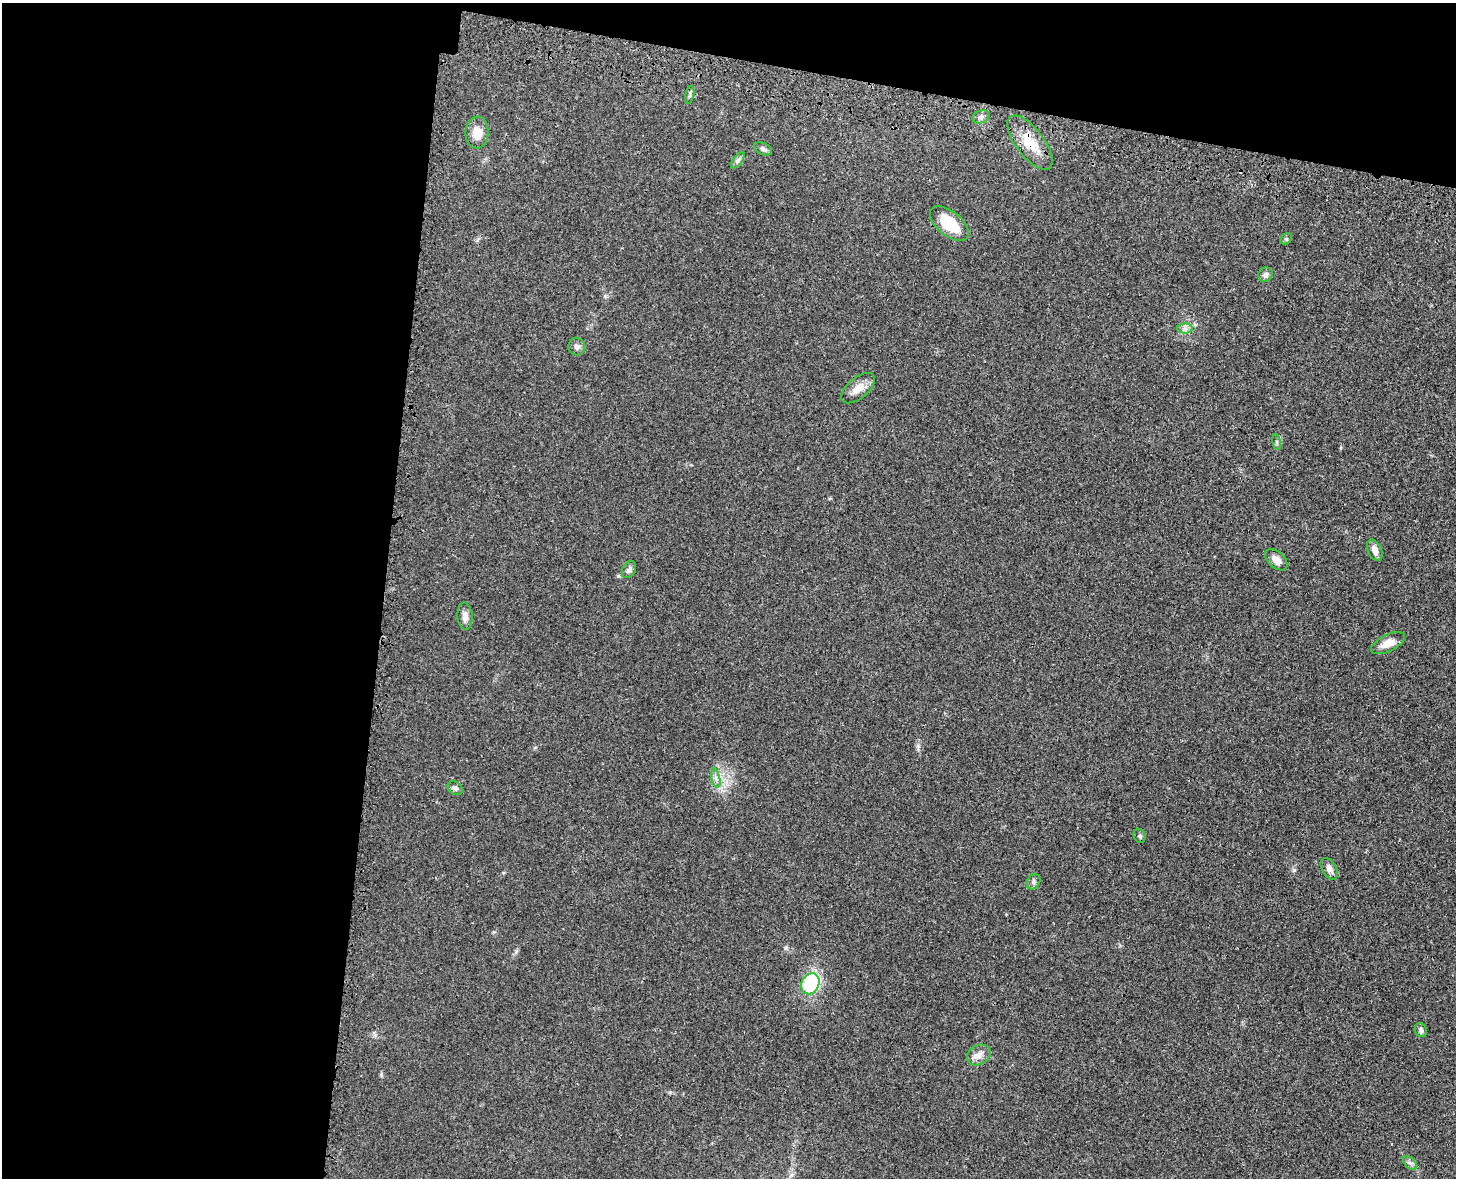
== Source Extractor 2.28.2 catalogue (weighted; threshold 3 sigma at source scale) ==
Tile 1 of 3 x 4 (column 1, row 1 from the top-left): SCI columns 193-1646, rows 3615-4790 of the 4860 x 4873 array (HDU 1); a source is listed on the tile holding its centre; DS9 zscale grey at full resolution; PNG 1458 x 1180 px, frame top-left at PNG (2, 3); each listed source drawn as its Kron ellipse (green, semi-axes under 4 px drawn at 4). Shown black and unused: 32% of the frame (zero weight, under 3 of 4 exposures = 8% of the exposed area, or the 3 px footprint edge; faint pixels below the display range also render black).
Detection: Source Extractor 2.28.2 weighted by HDU 2 'WHT'; one run over the whole footprint, this tile lists its part. Background 0.0215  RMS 0.0034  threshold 0.0155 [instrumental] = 3 sigma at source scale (4.5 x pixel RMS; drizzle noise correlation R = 1.50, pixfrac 1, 0.05/0.05 arcsec/px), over >= 5 px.
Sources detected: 27; all 27 listed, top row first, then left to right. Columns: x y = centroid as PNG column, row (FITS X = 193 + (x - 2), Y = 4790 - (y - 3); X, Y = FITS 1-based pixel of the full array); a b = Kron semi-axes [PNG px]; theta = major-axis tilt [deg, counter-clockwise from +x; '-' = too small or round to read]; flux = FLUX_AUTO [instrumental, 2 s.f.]
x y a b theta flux
690 95 9 3 77 0.66
981 117 9 6 19 1.2
477 133 16 11 86 5
1030 143 32 14 -53 9
763 149 9 5 -25 0.88
738 160 9 4 54 0.91
949 224 23 12 -39 12
1286 239 6 5 - 0.52
1265 275 7 7 - 1.2
1185 328 8 5 -1 1.1
577 347 9 8 - 1.4
858 388 20 10 40 3.8
1277 442 8 4 -81 0.54
1375 550 11 6 -64 2.2
1276 560 13 8 -42 2.5
629 570 9 6 60 1.1
465 616 13 7 -86 2.1
1388 643 18 8 26 3.8
716 778 10 4 -77 1.1
455 788 8 6 -39 0.85
1140 836 7 6 - 0.78
1329 869 12 7 -59 1.9
1033 882 8 6 59 0.91
810 984 11 8 60 25
1421 1030 7 6 - 0.9
979 1055 12 9 31 2.4
1410 1163 8 5 -45 0.94
Overlapping masked pixels (flux is a lower limit): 1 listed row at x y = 1030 143
Unlisted compact peaks at least as high as the median listed source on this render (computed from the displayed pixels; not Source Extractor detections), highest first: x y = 1294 870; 618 576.